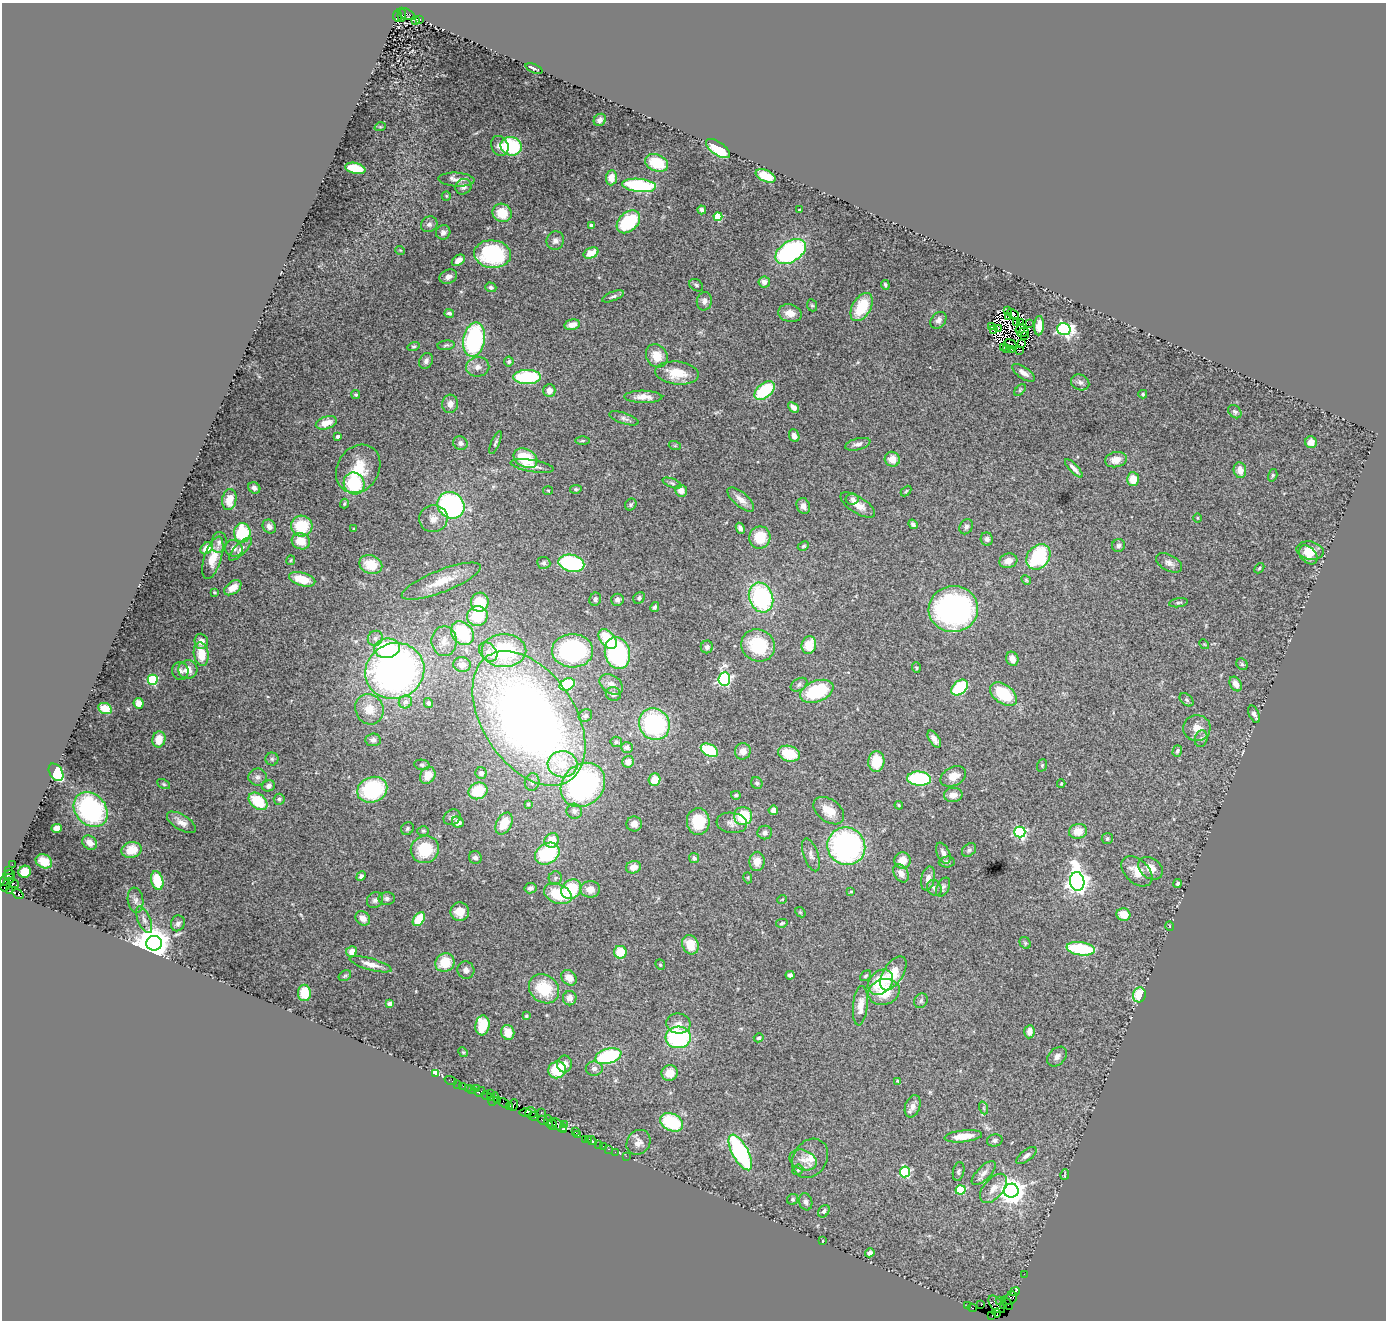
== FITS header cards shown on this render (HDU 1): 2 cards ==
NAXIS1  =                 1384
NAXIS2  =                 1318

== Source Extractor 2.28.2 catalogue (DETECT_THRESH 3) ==
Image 1384 x 1318 px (HDU 1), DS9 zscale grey, 1 PNG px = 1 image px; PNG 1388 x 1322 px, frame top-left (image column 1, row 1318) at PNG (2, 3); each listed source drawn as its Kron ellipse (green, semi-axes under 4 px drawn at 4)
Background 2.35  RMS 0.067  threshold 0.2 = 3 sigma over >= 5 px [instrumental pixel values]
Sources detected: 434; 7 with non-positive FLUX_AUTO (blend fragments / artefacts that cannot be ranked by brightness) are neither listed nor drawn; the other 427 listed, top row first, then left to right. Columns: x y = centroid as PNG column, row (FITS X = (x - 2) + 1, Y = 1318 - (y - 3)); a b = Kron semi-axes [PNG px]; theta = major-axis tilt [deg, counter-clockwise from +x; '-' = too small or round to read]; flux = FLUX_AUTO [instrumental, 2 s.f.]
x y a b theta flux
406 14 9 5 -26 1600
402 15 6 4 84 950
397 16 5 3 - 1100
420 19 2 2 - 3.7
416 21 3 2 - 5.4
534 69 9 3 -22 8
600 120 6 5 - 20
380 127 6 3 18 4.4
500 146 10 8 -62 30
511 146 10 9 - 290
718 149 14 6 -35 180
657 163 12 8 -22 150
355 168 10 5 -12 150
766 176 10 6 -24 97
611 178 7 5 85 54
456 180 18 7 -4 32
639 185 17 6 -5 410
463 187 8 7 - 21
446 196 5 4 - 5.3
702 210 4 4 - 14
800 210 3 3 - 11
502 213 10 9 - 110
718 217 4 4 - 190
628 222 13 9 43 270
429 224 8 7 - 16
591 225 3 3 - 14
443 232 7 7 - 21
555 241 9 8 - 20
400 250 5 3 - 3.7
791 251 17 10 32 650
591 253 8 5 25 66
492 254 18 14 -6 390
458 260 7 5 34 25
448 277 9 7 23 21
764 282 6 5 - 30
696 285 7 5 -35 8.6
885 285 5 3 - 7.8
491 287 5 4 - 12
613 296 11 4 21 11
704 301 9 7 82 21
812 305 6 5 - 7.1
862 307 15 9 60 160
1007 311 2 2 - 71
449 313 5 4 - 13
790 313 12 8 -14 48
1013 314 6 2 -25 1.8
1008 316 2 2 - 3.2
938 320 9 7 51 21
1017 323 3 2 - 1.4
1021 323 4 2 - 2
1029 324 2 2 - 2.9
572 325 8 5 12 39
991 326 3 2 - 1.4
1039 326 10 5 85 47
998 328 2 2 - 3.4
993 329 2 2 - 1.7
1020 329 5 2 - 8
1064 329 7 6 - 1000
1023 332 6 2 34 7.7
1024 336 2 2 - 4.2
474 340 17 10 79 590
1022 343 3 2 - 6
1010 344 6 2 -24 4.1
446 345 8 4 7 8.8
414 346 6 4 15 7
1004 347 3 2 - 1.2
1007 349 3 2 - 1.5
1011 349 3 2 - 1.4
1019 350 3 2 - 7.7
657 356 12 10 -56 69
426 361 8 6 65 18
509 361 5 5 - 9.4
478 367 12 9 9 31
677 373 22 11 -6 110
1024 373 13 6 -35 31
527 377 14 7 0 320
1080 382 9 7 -26 18
764 390 12 7 39 230
1020 390 7 4 46 6.3
549 391 6 6 - 29
1143 394 4 4 - 7.2
356 395 4 4 - 6.8
643 397 19 6 -1 40
450 404 9 8 - 30
793 407 6 4 -43 24
1235 412 7 5 -43 9.1
624 418 15 5 -19 18
326 423 11 6 18 60
338 436 3 3 - 18
794 436 6 5 - 20
582 441 7 3 1 6.4
1311 442 6 6 - 30
460 443 7 6 - 17
496 443 12 4 67 11
858 444 13 5 14 18
675 446 6 4 -18 4.7
525 458 12 9 -29 170
892 459 7 7 - 54
1116 460 11 7 10 47
532 466 22 6 -9 38
1074 468 12 4 -47 24
358 469 25 21 58 160
1240 470 8 6 -80 43
1273 475 6 4 74 6.5
1133 479 7 6 - 61
354 483 11 10 - 270
672 483 10 4 -22 9.7
254 488 6 5 - 17
576 489 6 4 8 7.3
548 490 5 3 - 4.1
681 491 6 6 - 35
906 491 6 3 46 5.3
741 499 16 7 -41 40
852 499 7 5 8 15
229 500 10 7 81 70
344 503 5 4 - 6.1
631 504 6 5 - 8
451 505 14 12 -41 770
858 505 20 8 -32 50
803 506 8 6 -66 28
1197 518 5 3 - 4
433 519 14 13 - 44
913 524 5 4 - 10
302 526 11 10 - 170
269 527 7 6 - 19
966 527 8 6 56 14
740 528 6 4 -62 14
354 529 3 3 - 4.9
242 533 10 8 -89 230
760 538 11 10 - 120
987 539 6 6 - 13
301 541 9 8 - 75
219 542 10 7 82 19
803 546 6 4 26 5.8
1119 546 6 6 - 11
207 548 7 5 44 46
234 548 9 8 - 20
241 549 15 5 44 19
1310 551 14 9 -11 67
1308 555 11 7 -47 39
1038 557 14 11 50 410
213 558 22 8 73 69
291 560 5 4 - 5.1
1008 561 9 7 18 36
544 563 6 6 - 11
571 563 13 8 -13 440
1169 563 14 8 -28 24
371 565 12 9 -22 110
1259 568 6 4 48 6
302 579 13 6 -16 99
1026 580 5 4 - 5.3
441 581 42 11 21 130
233 588 10 6 37 46
214 592 3 3 - 6.5
761 597 15 12 -70 620
639 598 6 5 - 11
595 599 6 5 - 11
617 600 6 6 - 20
480 602 9 9 - 140
1178 603 10 4 9 8.5
655 607 5 4 - 9.5
953 609 25 23 5 1100
477 616 10 10 - 170
462 633 13 10 -49 260
375 638 8 7 - 17
608 639 11 7 -51 180
201 641 7 6 - 34
444 641 15 12 90 52
1204 644 5 4 - 4.8
758 645 17 15 -32 220
809 645 9 7 74 88
707 647 6 6 - 15
387 648 13 10 7 290
504 651 22 16 -1 350
572 651 20 16 0 540
488 652 11 8 -50 27
617 653 16 12 -74 610
201 654 12 7 -81 91
1012 659 7 6 - 35
1242 664 6 5 - 8.5
462 665 9 7 -8 27
916 668 5 3 - 5.3
188 670 9 9 - 47
180 671 9 8 - 18
395 671 30 27 25 2000
724 679 7 6 - 780
153 680 5 5 - 330
567 684 8 5 28 250
611 684 13 9 -34 32
1236 684 8 5 -58 35
799 685 9 6 32 13
960 688 9 6 42 260
817 691 17 10 21 270
613 694 7 6 - 17
1003 694 15 9 -37 200
1186 700 8 5 -41 9.2
405 702 7 6 - 24
138 703 5 5 - 36
428 703 5 4 - 13
105 708 7 5 -25 55
369 709 15 14 - 70
1254 714 9 5 -63 19
585 716 7 6 - 11
529 718 75 46 -57 3800
654 724 16 15 - 520
1197 728 14 13 - 53
159 739 8 6 78 55
934 739 9 5 -57 27
1201 739 8 6 74 13
373 740 7 6 - 18
616 742 6 5 - 9.6
627 747 6 5 - 16
709 750 9 6 -27 210
743 751 8 7 - 35
1177 751 6 4 74 10
789 754 11 7 -17 140
272 759 6 6 - 9.5
876 761 10 8 85 110
628 762 6 6 - 27
562 764 15 13 -7 110
422 765 8 5 -11 9
1042 765 6 5 - 6.5
56 772 9 6 -58 340
481 773 6 5 - 18
428 775 9 7 60 59
953 776 14 9 26 49
258 777 9 8 - 18
919 779 12 7 -3 400
654 780 6 5 - 76
532 782 9 7 81 18
757 783 6 5 - 9
164 784 7 4 -27 7.2
1061 784 4 3 - 4.4
583 785 24 20 44 910
268 786 6 5 - 18
372 790 15 12 22 400
478 791 9 8 - 130
736 795 5 4 - 9.5
953 795 9 7 1 35
279 799 5 5 - 8.3
258 801 10 7 -38 170
528 804 4 3 - 5.8
899 805 4 3 - 5.4
91 810 19 15 -48 690
773 810 5 4 - 23
574 811 8 7 - 18
829 811 17 11 -36 69
743 816 9 9 - 180
452 817 9 7 35 17
698 821 13 11 -87 160
181 822 16 7 -32 35
458 822 6 5 - 27
504 823 12 7 62 93
732 823 15 10 -6 30
634 824 8 7 - 31
57 828 5 4 - 50
407 829 7 6 - 8.7
423 831 6 5 - 6.8
1078 831 9 7 11 57
1020 832 5 5 - 660
765 833 7 7 - 18
1107 839 5 5 - 9.2
552 840 7 7 - 79
90 843 8 6 -40 36
846 846 19 18 - 1000
425 849 14 13 - 170
132 850 10 8 13 80
969 850 8 6 44 11
943 853 11 6 -65 25
547 854 13 10 33 320
811 855 17 7 -71 25
475 858 6 6 - 16
694 858 5 4 - 13
903 860 8 8 - 54
44 861 8 6 -30 64
757 861 9 7 86 47
947 862 8 5 5 15
12 864 2 2 - 36
633 867 7 6 - 46
1150 868 13 10 -38 44
9 870 3 2 - 140
1137 871 18 11 -43 64
25 872 6 6 - 73
901 873 10 7 -58 33
9 875 6 3 16 280
361 876 5 4 - 12
555 878 7 6 - 10
748 878 5 3 - 4.7
928 878 12 6 78 31
7 880 8 5 27 560
157 881 9 6 -75 160
1077 882 9 7 -81 3700
13 883 5 3 - 610
1177 883 4 4 - 10
5 886 6 4 55 300
943 887 10 6 62 12
530 888 6 5 - 15
934 888 8 7 - 14
571 889 11 9 43 210
590 889 10 8 0 44
10 891 4 3 - 75
851 892 3 3 - 5.6
18 894 6 3 -34 640
558 894 14 9 -22 160
387 898 8 6 0 14
136 900 12 8 -82 22
375 900 8 7 - 18
782 900 5 3 - 3.7
460 912 9 9 - 65
800 912 6 4 -43 4.9
1123 915 7 6 - 64
363 918 8 6 -44 31
419 919 8 5 55 140
144 920 14 6 -66 23
178 923 8 7 - 17
782 923 6 4 12 7.3
1170 926 5 3 - 3.1
154 943 8 7 - 10000
1025 943 6 5 - 7.1
690 945 10 8 -66 87
1081 949 14 6 -8 270
352 952 6 5 - 38
620 952 6 6 - 96
445 962 10 9 - 110
371 964 21 6 -15 43
660 965 5 4 - 6.1
466 970 9 8 - 26
893 973 19 10 58 96
790 975 4 4 - 13
345 976 7 4 30 8
866 976 6 4 40 7.4
569 978 8 6 -45 36
880 982 14 10 43 150
544 989 16 13 -38 160
884 992 16 12 15 110
304 993 8 6 -89 100
1139 995 7 6 - 140
570 998 7 6 - 29
921 1001 8 6 58 12
390 1004 4 4 - 56
860 1006 20 7 84 61
526 1016 3 3 - 5.1
678 1024 12 10 -6 35
483 1025 10 7 83 150
508 1032 7 6 - 66
1029 1032 7 5 84 26
678 1037 13 10 4 520
759 1038 5 4 - 11
463 1052 5 4 - 5.5
608 1056 13 7 16 370
1057 1057 11 8 46 26
564 1064 8 7 - 29
594 1069 8 7 - 18
557 1070 9 8 - 160
670 1073 8 8 - 63
435 1074 4 3 - 120
450 1080 6 2 -19 51
898 1081 4 3 - 5.5
458 1084 2 2 - 22
463 1086 2 2 - 30
468 1088 2 2 - 70
472 1089 4 2 - 260
477 1089 2 2 - 39
480 1092 5 3 - 85
491 1093 2 2 - 87
486 1095 5 3 - 330
490 1097 2 2 - 110
493 1099 7 3 63 330
497 1100 3 2 - 160
504 1103 6 4 -36 360
514 1105 6 2 69 210
510 1106 3 2 - 200
913 1106 11 7 71 28
984 1108 6 4 -71 7
525 1112 6 4 0 350
531 1113 5 5 - 810
541 1113 3 2 - 200
533 1116 5 3 - 310
543 1120 5 3 - 470
549 1121 6 3 -75 520
671 1122 12 8 -25 260
552 1124 6 4 -78 220
564 1124 3 2 - 86
559 1125 9 5 -43 1100
564 1128 3 2 - 98
575 1132 2 2 - 59
578 1134 3 2 - 180
963 1136 19 6 6 71
585 1139 2 2 - 90
588 1140 3 3 - 120
995 1140 8 6 14 11
592 1141 6 3 -28 250
638 1142 13 11 54 33
599 1144 3 2 - 130
603 1146 2 2 - 130
608 1149 3 2 - 130
615 1152 2 2 - 41
740 1152 20 8 -62 670
626 1156 2 2 - 58
1026 1156 12 5 38 19
810 1158 21 16 57 69
803 1160 14 10 -22 43
798 1170 6 5 - 6.4
905 1172 5 5 - 370
959 1172 9 5 79 12
984 1173 15 6 44 27
1065 1174 5 2 - 3.3
993 1188 17 9 49 48
961 1190 5 4 - 220
1011 1191 7 7 - 5000
793 1199 6 5 - 7
806 1202 9 6 -72 18
824 1211 7 5 53 14
822 1241 3 2 - 3.1
870 1253 5 4 - 22
1024 1274 2 2 - 58
1014 1292 5 3 - 360
1011 1298 7 5 54 730
1000 1301 4 3 - 270
1007 1303 7 3 -55 260
997 1304 10 6 -48 3600
981 1305 2 2 - 54
1003 1305 3 3 - 140
968 1306 3 3 - 94
972 1308 5 3 - 230
997 1313 4 3 - 370
992 1315 3 2 - 52
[7 non-positive-flux detections neither listed nor drawn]